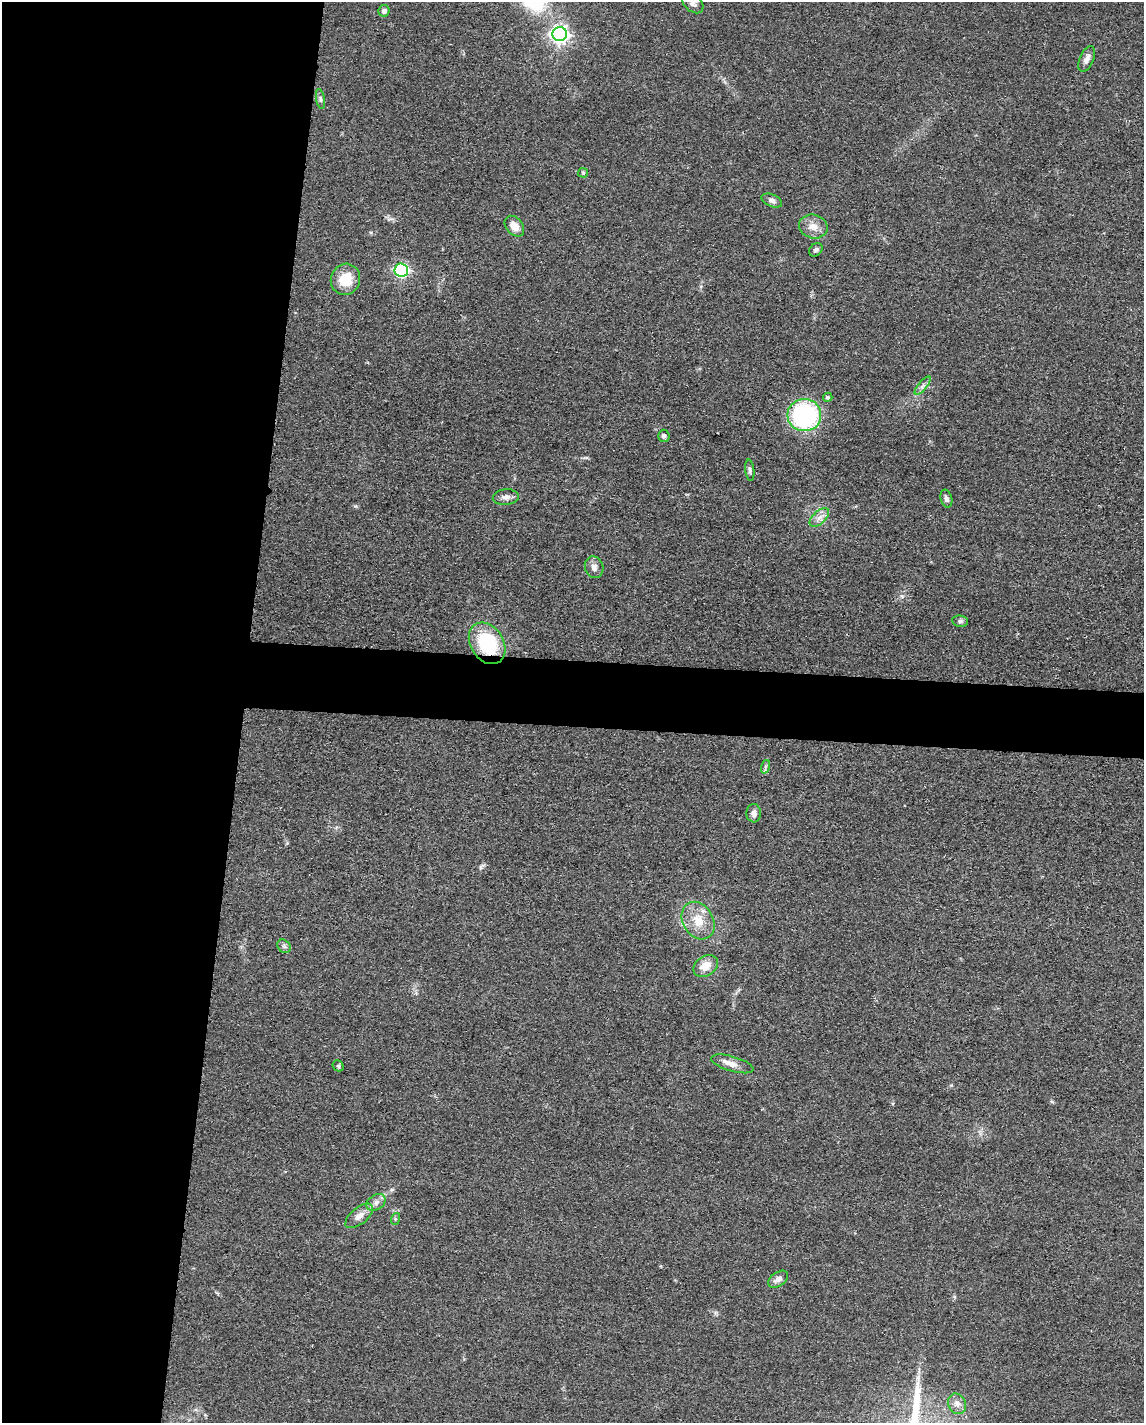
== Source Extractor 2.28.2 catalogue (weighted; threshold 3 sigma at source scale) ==
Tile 5 of 4 x 3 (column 1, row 2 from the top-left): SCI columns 4-1145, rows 1645-3065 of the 4577 x 4600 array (HDU 1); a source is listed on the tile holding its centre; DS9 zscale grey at full resolution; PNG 1146 x 1425 px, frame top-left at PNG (2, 2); each listed source drawn as its Kron ellipse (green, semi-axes under 4 px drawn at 4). Shown black and unused: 25% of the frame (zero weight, under 3 of 4 exposures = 1% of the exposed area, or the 3 px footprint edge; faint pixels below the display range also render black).
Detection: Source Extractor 2.28.2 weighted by HDU 2 'WHT'; one run over the whole footprint, this tile lists its part. Background 0.049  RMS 0.0063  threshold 0.0284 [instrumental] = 3 sigma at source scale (4.5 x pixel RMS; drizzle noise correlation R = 1.50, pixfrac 1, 0.05/0.05 arcsec/px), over >= 5 px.
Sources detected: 35; all 35 listed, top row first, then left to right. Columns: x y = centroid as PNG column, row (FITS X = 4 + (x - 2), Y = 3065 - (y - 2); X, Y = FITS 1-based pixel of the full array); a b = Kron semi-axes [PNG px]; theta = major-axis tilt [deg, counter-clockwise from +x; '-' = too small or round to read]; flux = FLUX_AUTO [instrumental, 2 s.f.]
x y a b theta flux
693 3 12 8 -42 2.9
384 11 6 5 - 1.8
560 34 7 7 - 250
1087 59 13 7 65 3.7
320 99 10 4 -79 1.5
583 173 5 5 - 0.85
772 200 11 6 -23 2.4
514 226 11 8 -51 6.3
813 227 14 12 -14 6.1
816 250 7 6 - 1.7
401 270 7 6 - 110
345 279 16 14 66 15
923 386 11 4 51 2.3
828 397 5 4 - 1.1
804 415 17 16 - 92
664 436 6 5 - 1.9
750 470 11 4 -83 1.6
506 497 13 7 5 3.2
946 498 9 5 -75 2
819 517 12 6 41 3.7
594 567 11 9 -71 3.2
960 621 8 5 -9 1.6
487 643 22 16 -58 43
765 767 7 4 71 1.2
754 813 9 7 87 2.8
698 921 20 15 -60 13
284 946 7 6 - 1.4
706 966 13 9 36 8.5
732 1064 22 7 -16 5.7
338 1066 6 5 - 0.92
376 1202 10 7 31 3.2
359 1216 16 8 39 5
395 1219 6 4 72 0.8
778 1279 11 7 34 3.2
957 1404 10 9 - 3.6
Overlapping masked pixels (flux is a lower limit): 1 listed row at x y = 487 643
Isophote crosses this tile's border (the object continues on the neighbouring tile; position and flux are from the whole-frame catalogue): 1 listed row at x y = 693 3